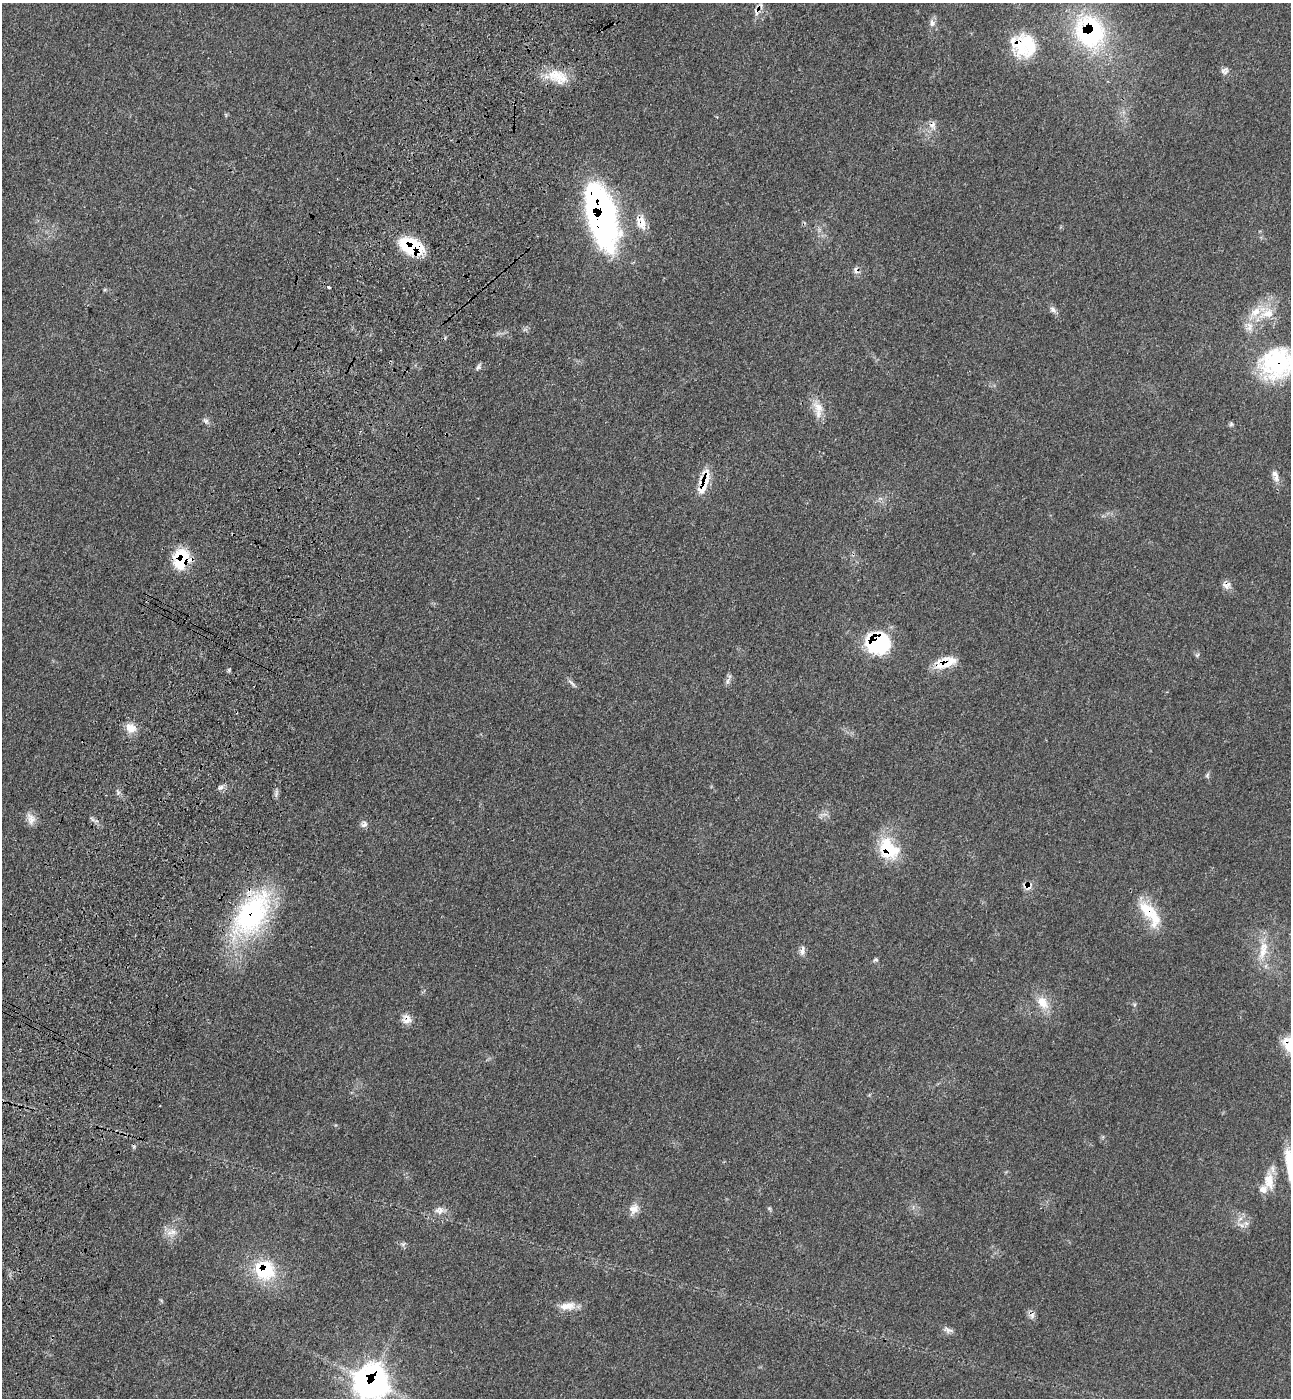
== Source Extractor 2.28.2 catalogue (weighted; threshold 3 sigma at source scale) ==
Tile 7 of 4 x 4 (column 3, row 2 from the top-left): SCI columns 2956-4244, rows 2852-4247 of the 5774 x 5700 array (HDU 1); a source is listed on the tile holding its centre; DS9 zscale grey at full resolution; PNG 1293 x 1400 px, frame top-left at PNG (2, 3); no overlay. Shown black and unused: <1% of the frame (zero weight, under 3 of 4 exposures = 6% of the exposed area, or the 3 px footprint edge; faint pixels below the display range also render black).
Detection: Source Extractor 2.28.2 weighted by HDU 2 'WHT'; one run over the whole footprint, this tile lists its part. Background 0.0713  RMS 0.0055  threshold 0.0245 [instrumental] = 3 sigma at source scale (4.5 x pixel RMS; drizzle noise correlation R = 1.50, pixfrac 1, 0.05/0.05 arcsec/px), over >= 5 px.
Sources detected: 60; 2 cosmic-ray / hot-pixel residue — not listed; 4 inside a brighter listed object's ellipse — not listed separately; the other 54 listed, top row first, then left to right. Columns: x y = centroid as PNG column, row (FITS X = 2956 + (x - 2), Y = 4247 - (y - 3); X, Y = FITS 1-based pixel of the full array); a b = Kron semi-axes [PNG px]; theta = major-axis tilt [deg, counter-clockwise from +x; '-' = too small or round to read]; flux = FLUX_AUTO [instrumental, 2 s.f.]
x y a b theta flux
932 23 10 6 -83 2.4
1090 32 41 36 -67 70
1029 45 35 18 -58 19
1223 71 11 6 -67 2.1
557 76 30 16 -28 13
932 125 11 8 -43 3
601 216 62 24 -76 180
641 222 20 12 -72 7.5
411 246 25 15 -24 30
856 270 9 7 -71 2.2
329 287 3 3 - 2.5
1053 309 9 7 -59 2.1
1267 314 24 11 19 11
1249 326 15 8 -80 4.7
1277 363 44 38 32 62
478 367 8 5 62 1.3
818 407 21 13 -58 7.5
206 421 9 6 -31 1.6
1231 424 6 5 - 0.94
1275 476 18 7 -72 3.5
704 482 35 12 74 13
181 559 23 19 70 22
1227 585 12 9 -2 2.9
877 643 25 22 -4 43
945 663 29 11 16 11
727 681 8 4 -89 1.5
571 683 14 4 -47 1.6
131 728 15 11 -21 5.9
1207 775 7 5 69 1
221 787 9 5 18 1.8
118 793 7 4 73 1.2
31 819 17 10 -68 4.1
364 824 11 7 49 2
888 852 28 20 6 20
1027 887 12 9 -22 3.5
1150 913 41 15 -53 19
252 914 65 34 57 86
1263 950 31 11 80 11
802 951 13 5 79 2.2
876 960 8 4 8 0.84
1042 1002 19 13 -51 8.6
406 1019 13 12 - 4.2
1269 1181 24 13 -84 9.8
769 1208 6 4 -18 0.73
634 1209 14 12 42 4.6
439 1210 13 10 6 3.7
1241 1225 8 5 -44 1.9
173 1232 11 7 6 3.6
403 1244 7 4 45 0.98
264 1270 21 20 - 33
567 1306 23 10 7 6.7
1032 1316 7 6 - 1.8
948 1330 14 6 -19 2.3
371 1382 15 14 - 420
Overlapping masked pixels (flux is a lower limit): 20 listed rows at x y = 1090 32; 1029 45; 932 125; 601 216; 641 222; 411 246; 856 270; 1277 363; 704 482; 181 559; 1227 585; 877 643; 945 663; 888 852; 1027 887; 1150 913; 252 914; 406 1019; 264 1270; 371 1382
Isophote crosses this tile's border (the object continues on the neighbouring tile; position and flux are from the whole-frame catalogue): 2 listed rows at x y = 1277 363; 371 1382
Unlisted compact peaks at least as high as the median listed source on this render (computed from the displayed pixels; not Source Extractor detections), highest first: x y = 229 670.